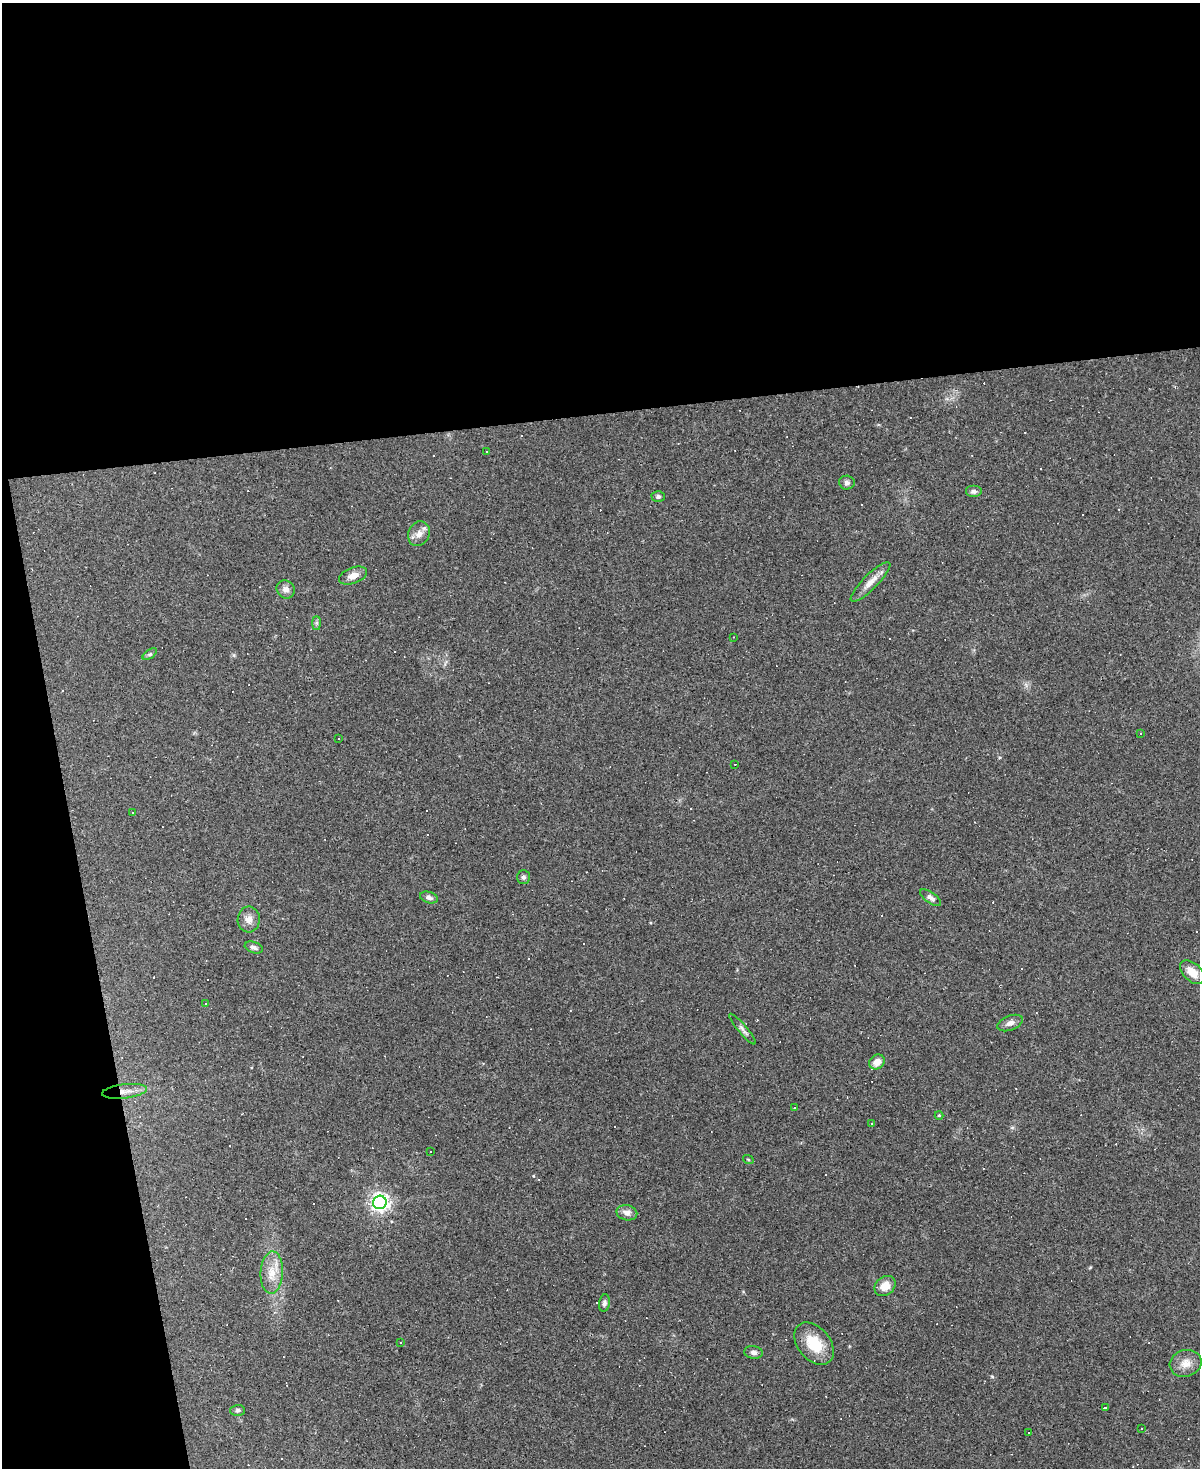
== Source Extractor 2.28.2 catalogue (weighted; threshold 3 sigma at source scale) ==
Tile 1 of 4 x 3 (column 1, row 1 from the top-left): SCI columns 1-1198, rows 3175-4640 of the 4794 x 4772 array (HDU 1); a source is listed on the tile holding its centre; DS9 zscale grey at full resolution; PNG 1202 x 1470 px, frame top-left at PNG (2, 3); each listed source drawn as its Kron ellipse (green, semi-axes under 4 px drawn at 4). Shown black and unused: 33% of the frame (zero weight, under 3 of 4 exposures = <1% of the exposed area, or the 3 px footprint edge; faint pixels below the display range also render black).
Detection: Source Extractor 2.28.2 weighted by HDU 2 'WHT'; one run over the whole footprint, this tile lists its part. Background 0.147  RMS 0.007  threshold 0.0314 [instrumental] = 3 sigma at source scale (4.5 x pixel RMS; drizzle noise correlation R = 1.50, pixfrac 1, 0.05/0.05 arcsec/px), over >= 5 px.
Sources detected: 75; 31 cosmic-ray / hot-pixel residue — neither listed nor drawn; the other 44 listed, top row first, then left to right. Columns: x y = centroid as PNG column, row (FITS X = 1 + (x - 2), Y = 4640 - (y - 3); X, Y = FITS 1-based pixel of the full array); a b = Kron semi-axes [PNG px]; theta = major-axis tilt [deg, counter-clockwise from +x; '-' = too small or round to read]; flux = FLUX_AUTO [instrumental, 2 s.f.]
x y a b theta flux
486 452 3 2 - 0.54
847 483 8 7 - 2.1
974 491 8 6 0 2.1
658 496 6 5 - 1.6
419 534 13 10 65 5.2
353 576 15 8 20 5.2
871 582 27 7 45 7.1
286 589 9 8 - 3.6
317 623 7 4 -90 1.3
733 637 3 2 - 0.4
150 654 8 4 36 1.3
1140 733 3 3 - 14
339 738 3 3 - 2
735 764 2 2 - 0.41
132 813 3 2 - 0.69
523 877 7 6 - 1.6
429 897 9 5 -19 2.2
930 898 12 5 -35 2.9
249 919 13 11 88 5.2
254 947 9 5 -19 2.4
1192 972 15 9 -43 8.4
205 1004 2 2 - 0.62
1010 1023 13 7 22 3.6
742 1029 19 4 -50 2.7
877 1062 8 7 - 6
125 1091 22 7 7 7
795 1108 3 3 - 0.64
939 1115 4 4 - 0.75
872 1124 3 3 - 1.5
431 1152 3 3 - 2
748 1159 5 3 - 0.58
380 1202 7 7 - 330
627 1213 10 7 -11 4.1
272 1272 21 11 87 11
885 1286 11 9 41 8.4
604 1303 8 5 82 2
400 1343 3 2 - 0.53
814 1344 24 16 -50 19
754 1352 9 6 -7 2.5
1186 1363 16 13 16 7.7
1105 1407 3 3 - 18
238 1410 7 5 1 1.3
1142 1429 3 3 - 1.6
1029 1432 2 2 - 0.65
Overlapping masked pixels (flux is a lower limit): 2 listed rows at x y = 125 1091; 814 1344
Unlisted compact peaks at least as high as the median listed source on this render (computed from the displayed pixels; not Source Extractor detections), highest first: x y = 992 1377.